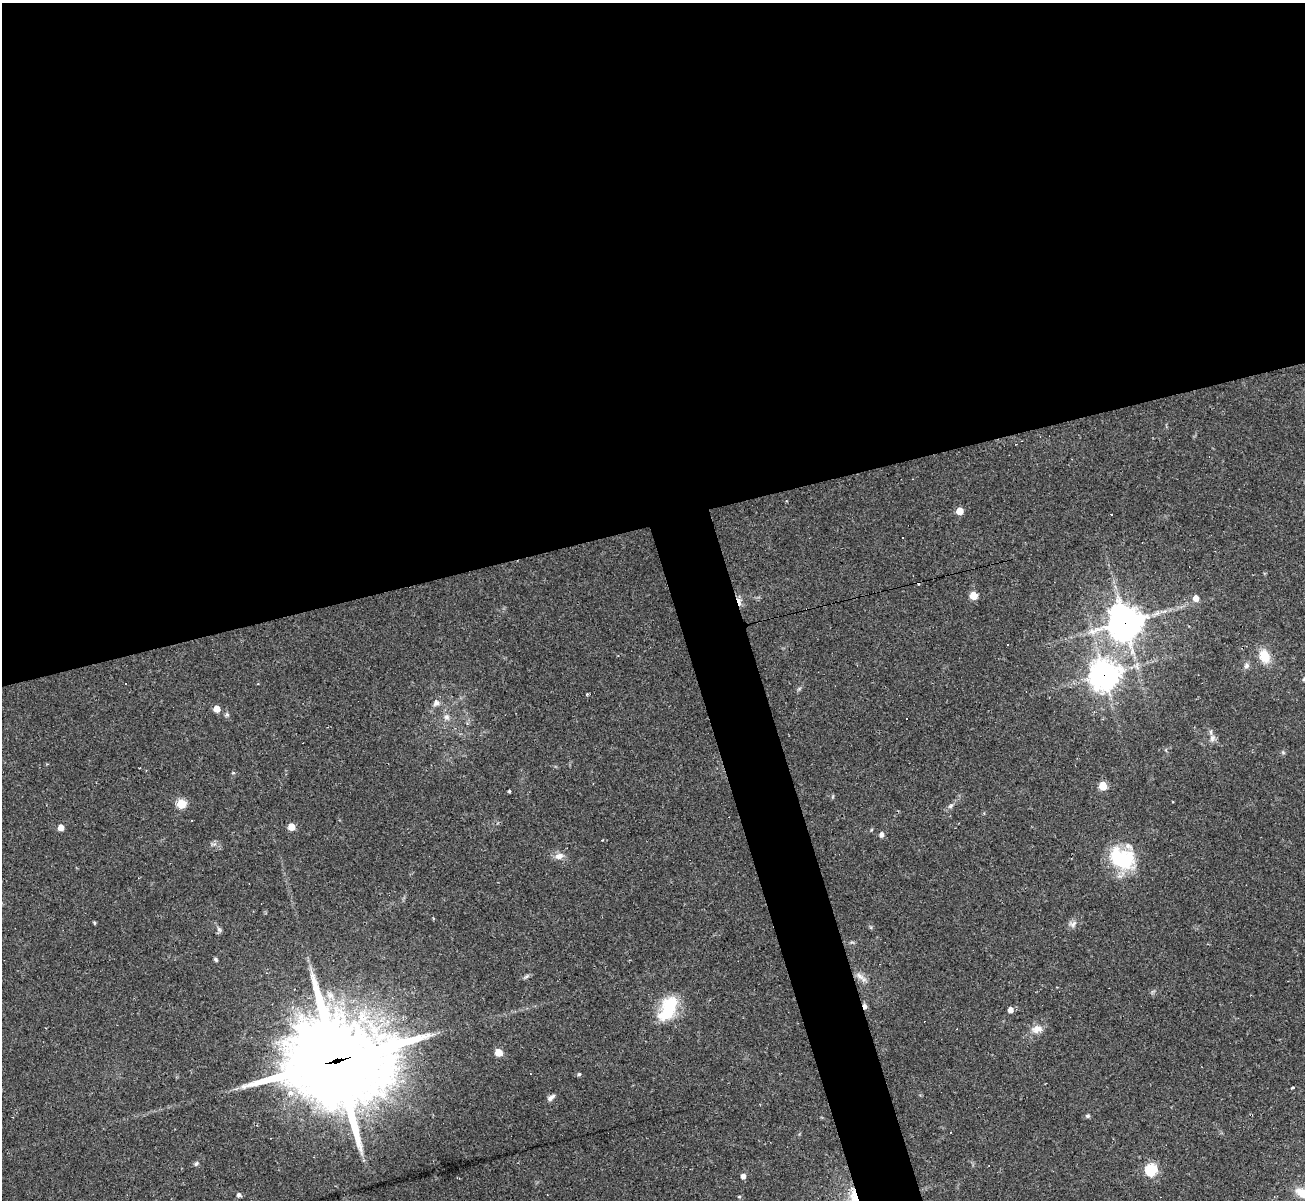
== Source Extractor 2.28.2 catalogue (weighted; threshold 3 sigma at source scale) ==
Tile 2 of 4 x 4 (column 2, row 1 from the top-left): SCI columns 1304-2606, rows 3857-5054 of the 5213 x 5196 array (HDU 1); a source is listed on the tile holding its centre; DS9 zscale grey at full resolution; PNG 1307 x 1202 px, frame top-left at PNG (2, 3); no overlay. Shown black and unused: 46% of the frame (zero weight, under 2 of 3 exposures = <1% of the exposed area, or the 3 px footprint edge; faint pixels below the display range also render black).
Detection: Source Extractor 2.28.2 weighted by HDU 2 'WHT'; one run over the whole footprint, this tile lists its part. Background 0.0885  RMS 0.006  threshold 0.0269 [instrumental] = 3 sigma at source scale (4.5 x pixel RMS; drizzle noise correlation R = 1.50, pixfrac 1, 0.05/0.05 arcsec/px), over >= 5 px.
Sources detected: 57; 8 cosmic-ray / hot-pixel residue — not listed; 1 inside a brighter listed object's ellipse — not listed separately; the other 48 listed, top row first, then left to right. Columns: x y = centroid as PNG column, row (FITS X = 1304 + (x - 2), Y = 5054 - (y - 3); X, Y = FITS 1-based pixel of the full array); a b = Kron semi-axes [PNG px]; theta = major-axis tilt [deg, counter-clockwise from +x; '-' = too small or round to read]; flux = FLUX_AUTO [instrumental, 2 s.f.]
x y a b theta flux
960 511 5 5 - 12
974 595 5 5 - 17
1196 598 5 5 - 5.9
739 601 11 4 -72 10
1125 622 11 11 - 1100
1264 656 15 11 -69 11
1246 666 8 7 - 1.9
1104 675 10 10 - 690
1304 679 5 4 - 1.3
587 694 3 3 - 0.84
436 703 10 7 34 2.3
217 709 5 5 - 9.1
227 714 7 5 90 1.2
446 717 8 8 - 2.4
1212 738 10 7 71 2.6
233 773 5 4 - 0.82
1103 786 5 5 - 21
509 791 3 3 - 0.76
181 804 5 5 - 27
950 806 8 5 36 1.5
61 827 5 4 - 7.3
291 827 5 5 - 14
881 834 6 5 - 1.9
559 856 12 9 17 3.8
1122 858 32 23 -28 36
94 923 5 4 - 0.61
1073 924 12 8 23 2.7
219 929 8 5 -63 1.5
216 959 6 4 -51 1
526 976 8 5 21 1.3
861 977 20 6 -39 3.7
865 1006 7 5 -83 1.8
668 1008 33 17 63 27
1010 1010 5 4 - 4.1
1037 1029 16 10 8 5.4
498 1052 5 5 - 16
337 1060 43 35 6 5900
579 1074 4 4 - 0.97
1293 1087 3 3 - 0.78
290 1093 9 9 - 4.8
551 1097 12 5 39 2
1087 1116 5 5 - 1.1
196 1163 7 5 49 1.1
1151 1170 6 6 - 69
743 1176 5 4 - 3.7
1302 1193 21 12 -26 10
238 1195 5 5 - 1.5
739 1197 5 3 - 0.59
Overlapping masked pixels (flux is a lower limit): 5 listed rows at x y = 739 601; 1125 622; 1104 675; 865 1006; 337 1060
Isophote crosses this tile's border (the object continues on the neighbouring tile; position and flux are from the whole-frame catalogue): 2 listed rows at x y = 1304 679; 1302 1193